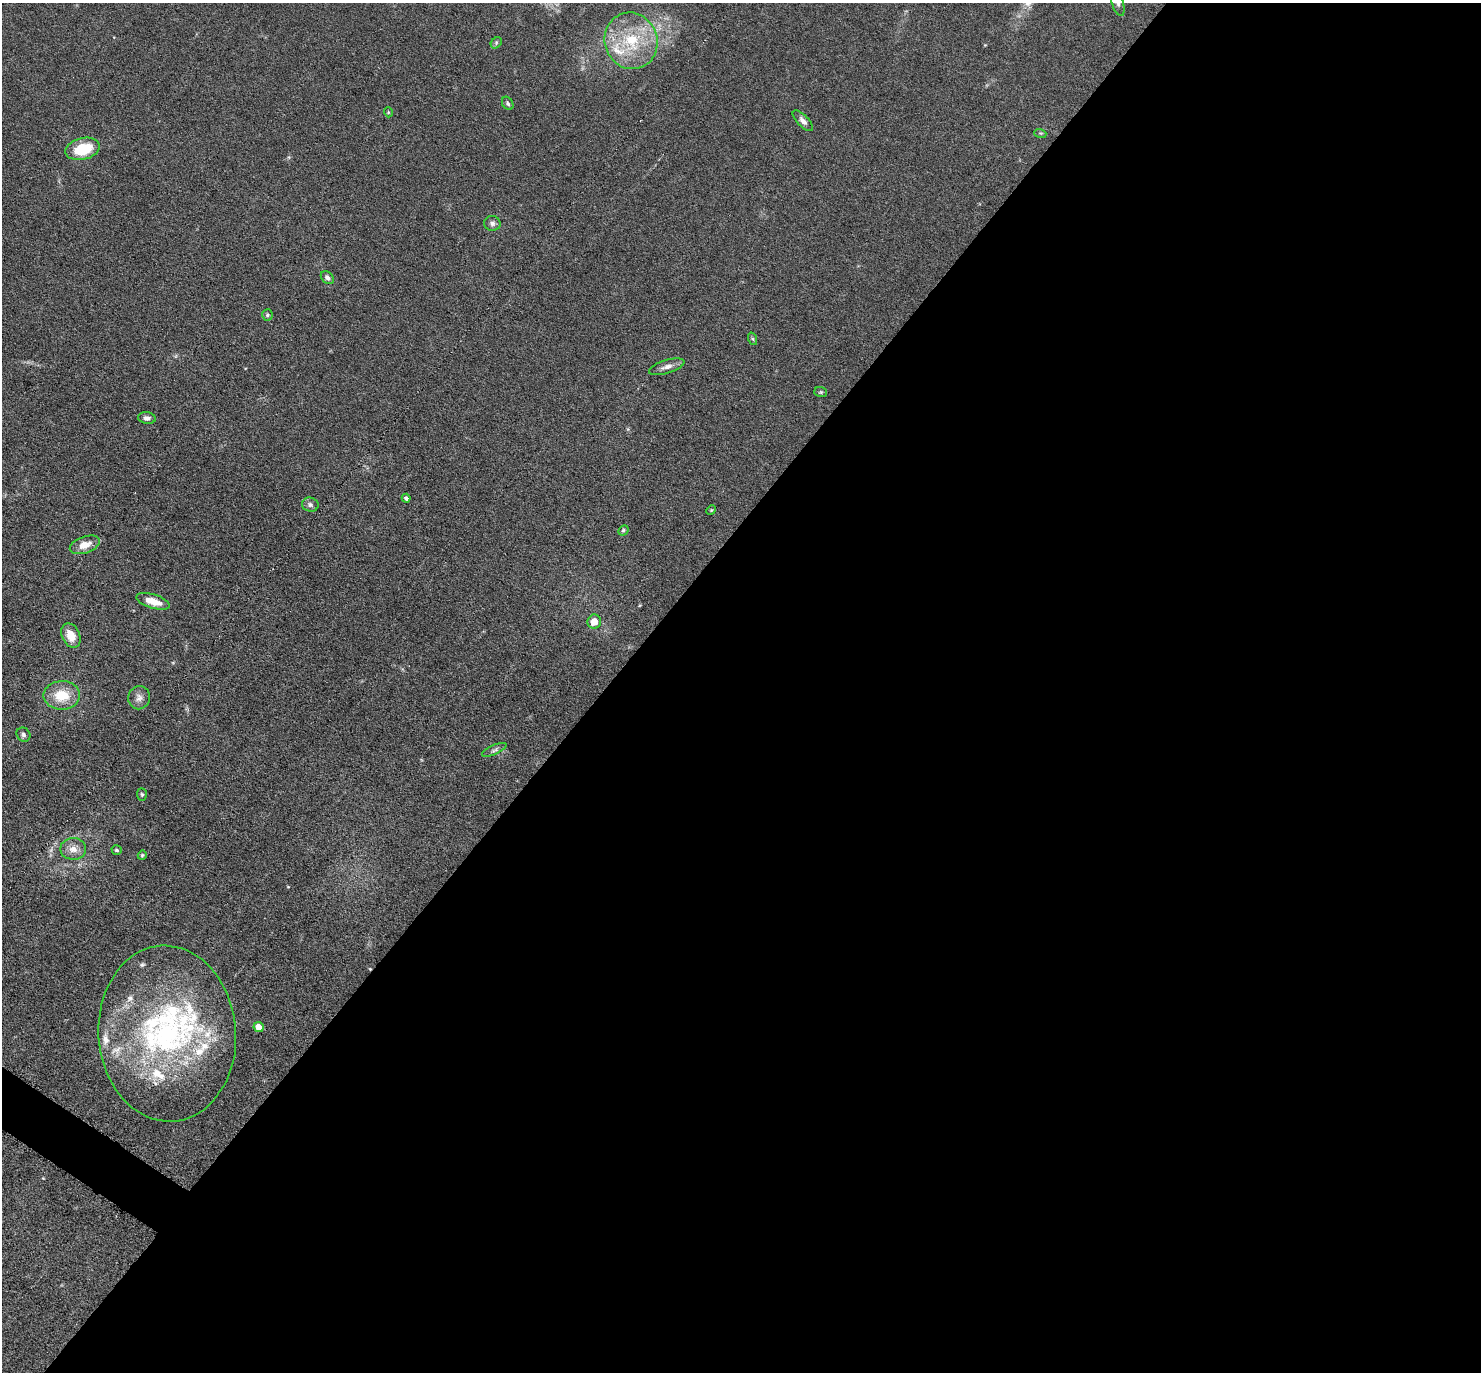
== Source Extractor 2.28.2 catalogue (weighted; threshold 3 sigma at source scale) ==
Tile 12 of 4 x 4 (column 4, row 3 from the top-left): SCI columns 4481-5959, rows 1817-3186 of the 6087 x 6078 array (HDU 1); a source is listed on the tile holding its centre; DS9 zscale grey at full resolution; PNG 1483 x 1374 px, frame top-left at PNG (2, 3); each listed source drawn as its Kron ellipse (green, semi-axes under 4 px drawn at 4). Shown black and unused: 60% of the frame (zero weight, under 3 of 6 exposures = <1% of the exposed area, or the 3 px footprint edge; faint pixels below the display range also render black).
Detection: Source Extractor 2.28.2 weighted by HDU 2 'WHT'; one run over the whole footprint, this tile lists its part. Background 0.0333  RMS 0.0038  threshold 0.0155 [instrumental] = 3 sigma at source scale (4.09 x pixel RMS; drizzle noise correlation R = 1.36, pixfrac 0.8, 0.05/0.05 arcsec/px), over >= 5 px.
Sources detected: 46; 1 cosmic-ray / hot-pixel residue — neither listed nor drawn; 12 inside a brighter listed object's ellipse — not listed separately; the other 33 listed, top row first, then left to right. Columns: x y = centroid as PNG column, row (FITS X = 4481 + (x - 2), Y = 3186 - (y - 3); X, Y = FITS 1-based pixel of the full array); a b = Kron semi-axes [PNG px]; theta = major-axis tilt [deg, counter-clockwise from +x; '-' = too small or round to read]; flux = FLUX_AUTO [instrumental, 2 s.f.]
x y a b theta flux
1118 3 14 6 -73 1.3
631 41 28 26 -72 21
496 43 6 5 - 0.57
508 103 7 5 -57 0.77
388 112 5 3 - 0.36
803 121 13 5 -46 1.6
1040 133 6 4 -17 0.49
83 149 17 10 14 12
492 223 8 7 - 1.2
327 277 7 5 -41 1.3
267 315 5 5 - 0.65
753 339 6 4 -71 0.53
667 367 18 6 17 2.3
821 392 6 5 - 0.52
147 418 9 6 -9 1.4
406 498 4 3 - 0.74
310 505 8 7 - 1.1
711 510 5 4 - 0.38
623 530 6 4 45 0.54
85 545 15 8 18 4.4
153 601 17 7 -18 4.7
594 622 7 6 - 4.5
71 635 13 9 -65 5
62 695 18 14 0 9.5
139 698 11 11 - 2
23 735 7 6 - 0.99
494 750 13 4 25 1.1
142 794 6 5 - 0.55
73 849 13 11 -1 3.2
117 850 5 4 - 0.66
142 855 4 4 - 0.46
259 1027 5 4 - 4.4
167 1033 88 68 -86 100
Isophote crosses this tile's border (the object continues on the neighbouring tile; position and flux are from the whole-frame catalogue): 1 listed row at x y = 1118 3